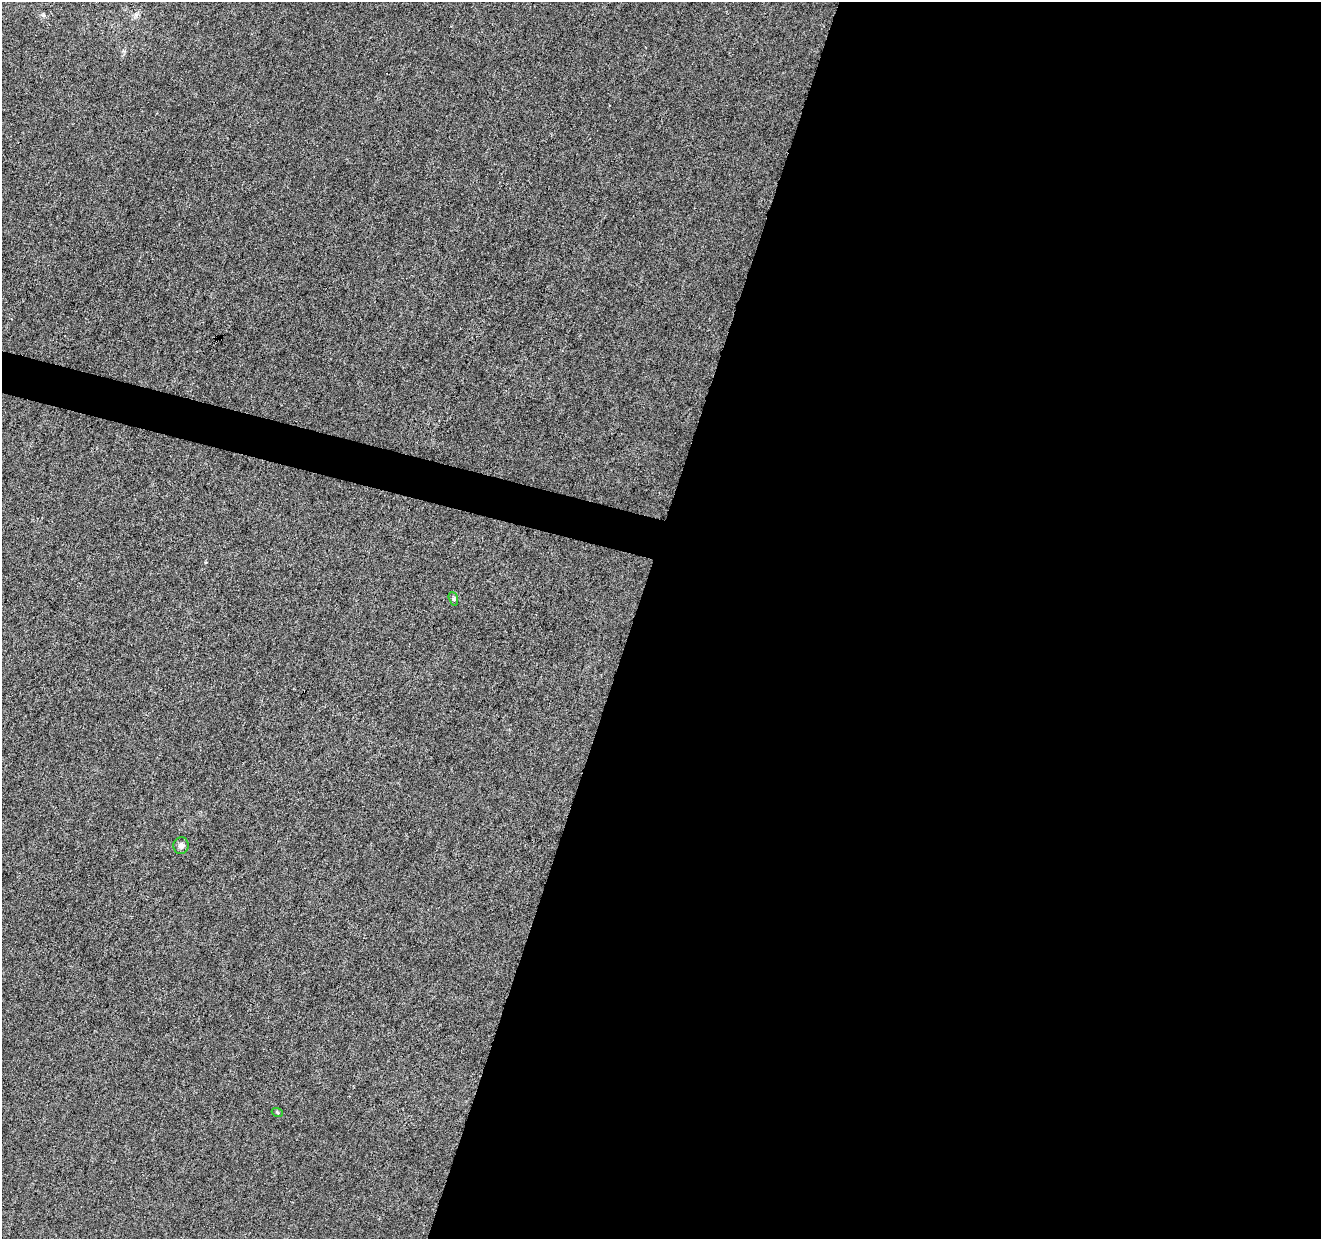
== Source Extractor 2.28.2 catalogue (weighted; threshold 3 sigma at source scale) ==
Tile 12 of 4 x 4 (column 4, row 3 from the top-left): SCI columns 3964-5282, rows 1520-2756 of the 5282 x 5449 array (HDU 1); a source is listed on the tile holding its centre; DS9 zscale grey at full resolution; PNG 1323 x 1241 px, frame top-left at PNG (2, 2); each listed source drawn as its Kron ellipse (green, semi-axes under 4 px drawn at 4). Shown black and unused: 54% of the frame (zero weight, under 3 of 6 exposures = <1% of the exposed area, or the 3 px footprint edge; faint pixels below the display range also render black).
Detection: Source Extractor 2.28.2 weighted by HDU 2 'WHT'; one run over the whole footprint, this tile lists its part. Background 6.64e-04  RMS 0.0022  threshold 0.00885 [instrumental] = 3 sigma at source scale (4.09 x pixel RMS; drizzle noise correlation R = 1.36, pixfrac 0.8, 0.0396/0.0396 arcsec/px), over >= 5 px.
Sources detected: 3; all 3 listed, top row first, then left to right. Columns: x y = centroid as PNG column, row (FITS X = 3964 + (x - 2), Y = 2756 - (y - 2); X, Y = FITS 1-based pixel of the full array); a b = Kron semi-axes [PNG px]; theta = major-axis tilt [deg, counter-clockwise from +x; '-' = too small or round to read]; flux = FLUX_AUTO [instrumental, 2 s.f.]
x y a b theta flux
453 599 7 4 -72 0.36
181 846 8 7 - 0.78
277 1112 5 3 - 0.19